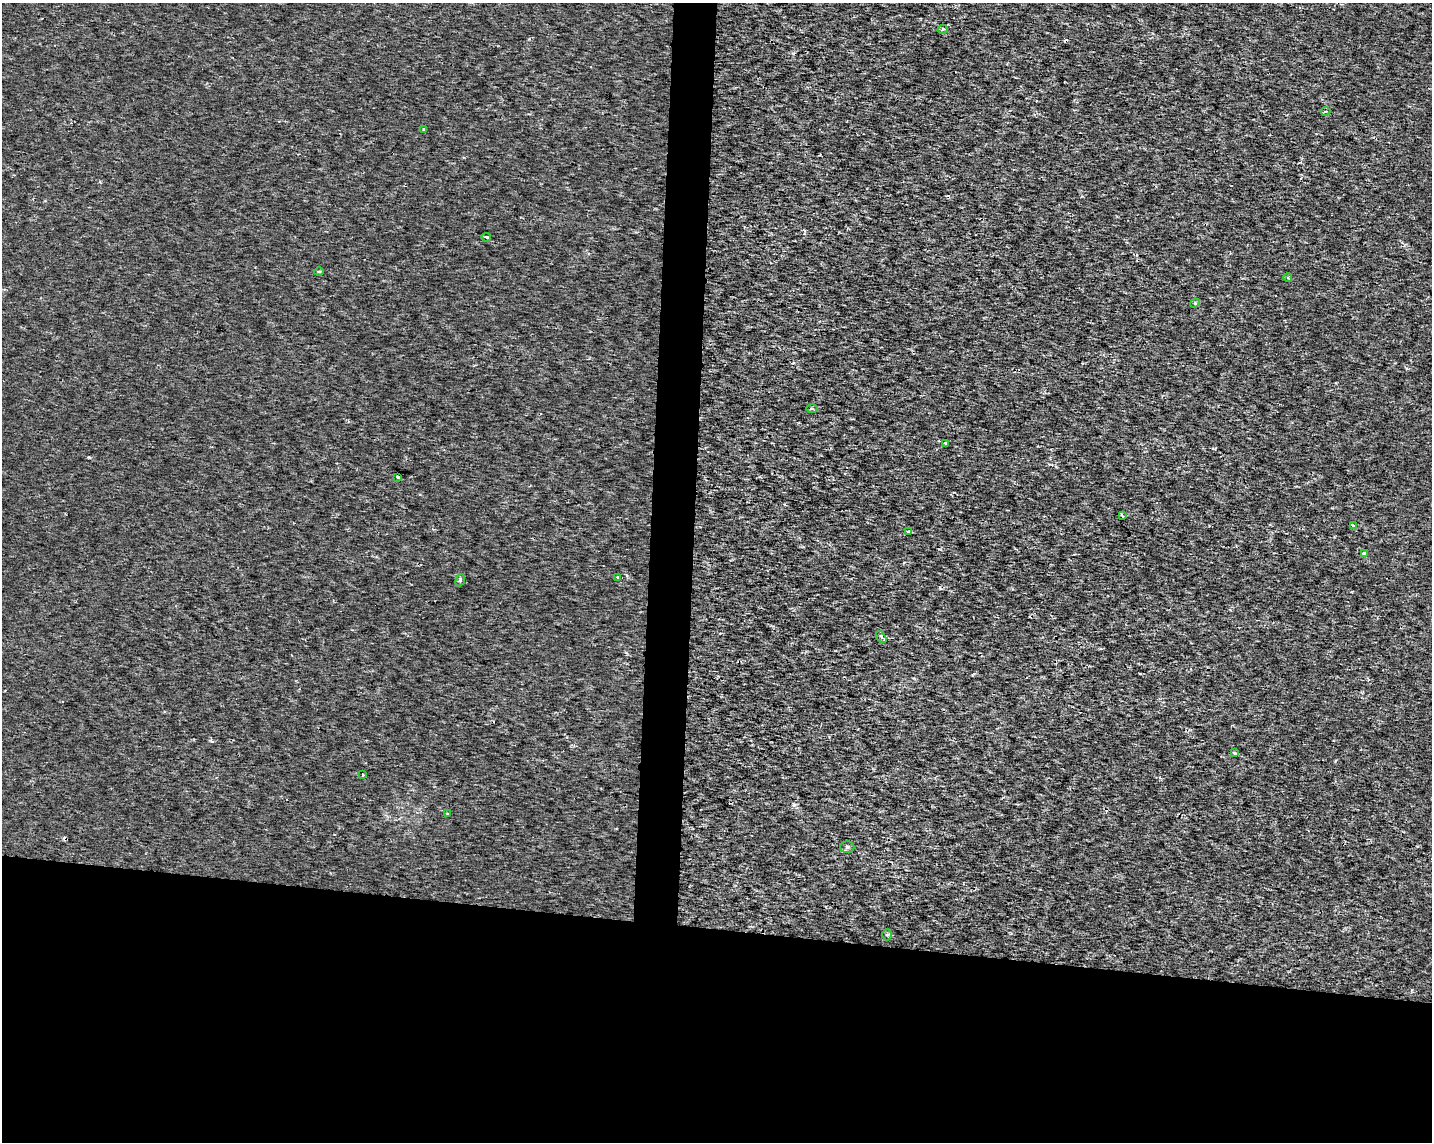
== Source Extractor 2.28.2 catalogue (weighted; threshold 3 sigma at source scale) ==
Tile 11 of 3 x 4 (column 2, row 4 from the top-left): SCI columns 1658-3087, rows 8-1147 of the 4801 x 4569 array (HDU 1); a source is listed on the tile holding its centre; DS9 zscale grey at full resolution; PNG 1434 x 1144 px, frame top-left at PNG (2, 3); each listed source drawn as its Kron ellipse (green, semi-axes under 4 px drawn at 4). Shown black and unused: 21% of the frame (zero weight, under 2 of 3 exposures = <1% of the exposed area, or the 3 px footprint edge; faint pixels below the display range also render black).
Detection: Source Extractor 2.28.2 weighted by HDU 2 'WHT'; one run over the whole footprint, this tile lists its part. Background 1.43e-04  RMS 0.0016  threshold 0.00703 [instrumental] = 3 sigma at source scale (4.5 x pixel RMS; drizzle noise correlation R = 1.50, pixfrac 1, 0.0396/0.0396 arcsec/px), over >= 5 px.
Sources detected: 25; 3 cosmic-ray / hot-pixel residue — neither listed nor drawn; the other 22 listed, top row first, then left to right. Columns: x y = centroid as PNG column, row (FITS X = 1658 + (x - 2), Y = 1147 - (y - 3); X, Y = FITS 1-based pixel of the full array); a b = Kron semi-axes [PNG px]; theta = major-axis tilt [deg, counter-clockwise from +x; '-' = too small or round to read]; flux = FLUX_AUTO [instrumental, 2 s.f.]
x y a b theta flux
943 29 5 4 - 0.24
1325 111 5 4 - 0.28
424 129 3 3 - 0.55
486 237 4 3 - 0.45
319 272 5 3 - 0.19
1288 278 4 3 - 0.18
1195 303 5 4 - 0.2
812 409 5 3 - 0.23
945 443 3 2 - 0.16
398 477 4 3 - 0.83
1122 516 4 3 - 0.21
1353 526 4 3 - 0.49
909 531 4 3 - 0.6
1364 554 4 4 - 1.5
618 577 4 3 - 1.8
460 580 6 4 68 0.27
881 637 7 3 -53 0.25
1234 752 3 3 - 0.29
363 775 3 3 - 0.34
448 814 4 3 - 0.24
847 847 7 6 - 0.36
887 935 5 5 - 0.31
Unlisted compact peaks at least as high as the median listed source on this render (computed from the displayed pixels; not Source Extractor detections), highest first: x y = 89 457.